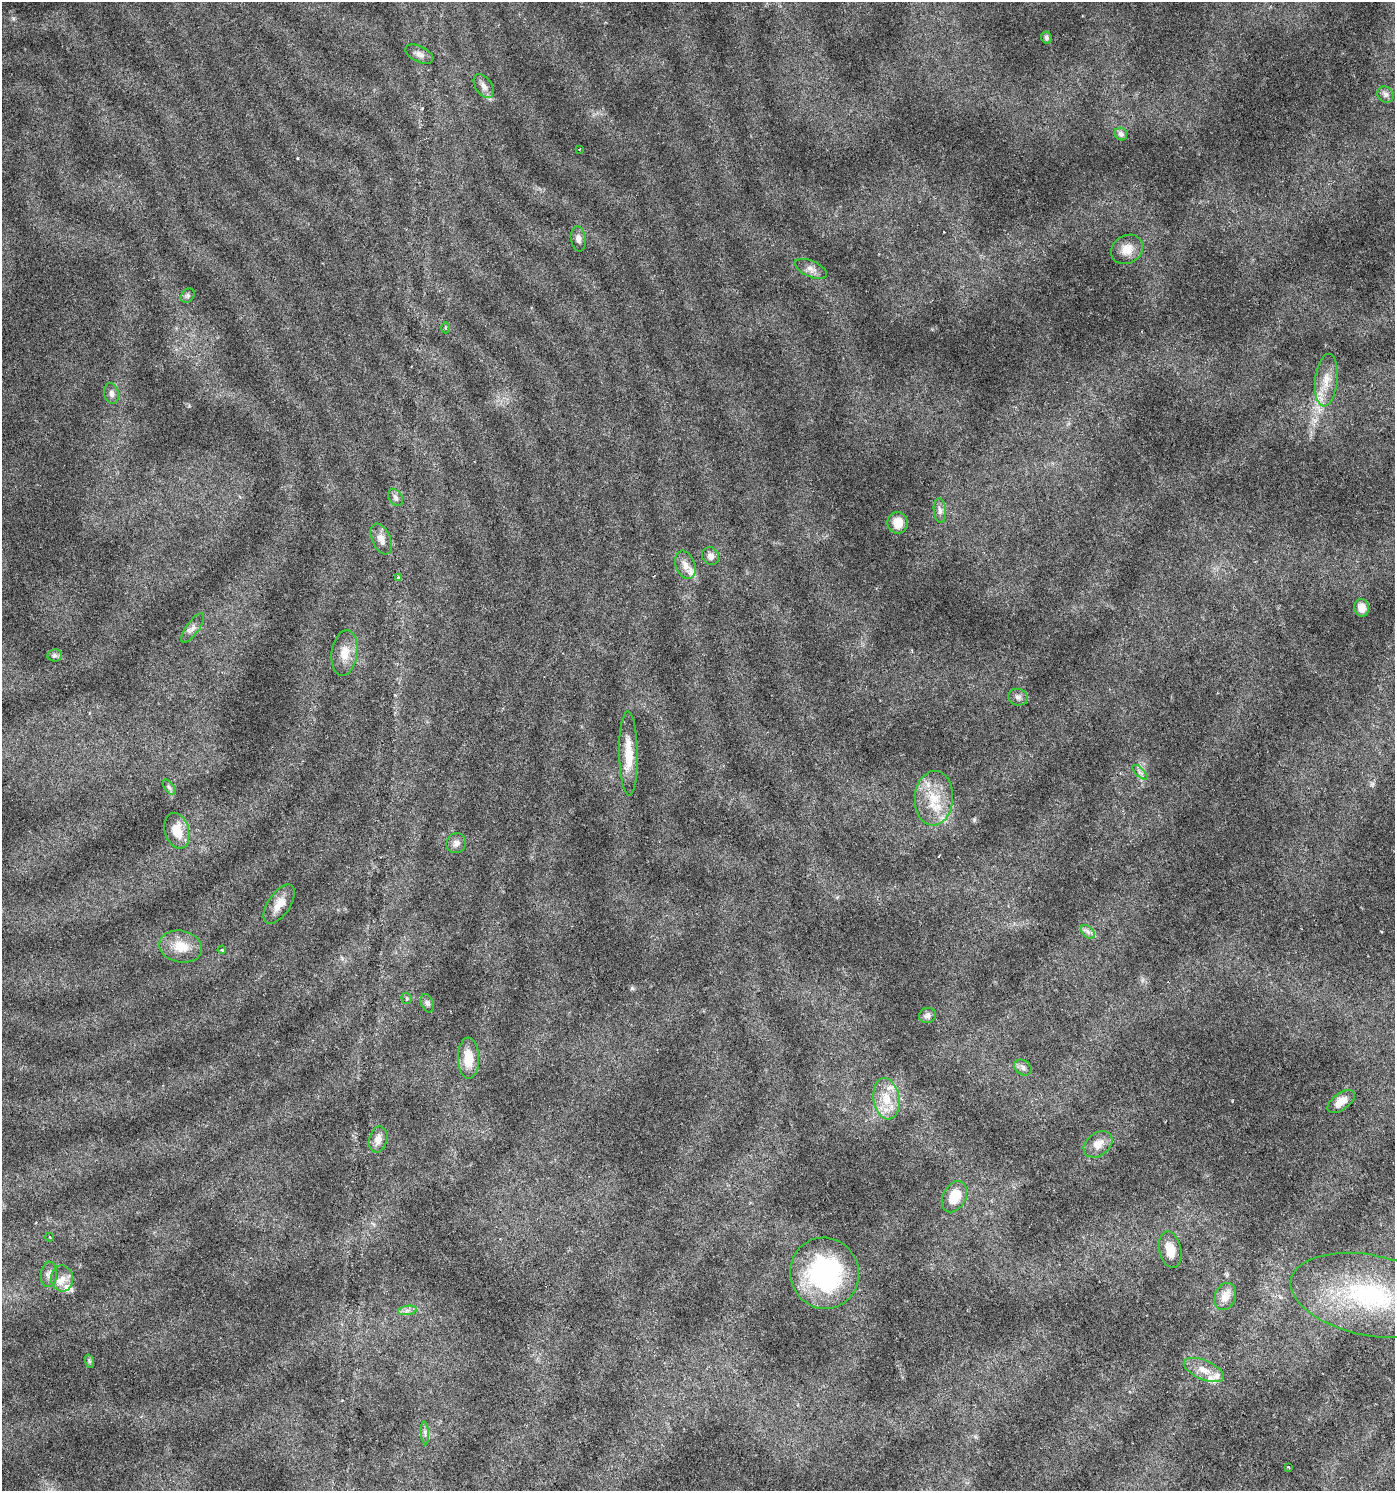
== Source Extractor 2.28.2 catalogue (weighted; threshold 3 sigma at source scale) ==
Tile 6 of 4 x 4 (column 2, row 2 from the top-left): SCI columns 1526-2918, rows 2982-4470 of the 5901 x 5965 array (HDU 1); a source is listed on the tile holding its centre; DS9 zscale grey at full resolution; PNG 1397 x 1493 px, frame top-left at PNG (2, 2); each listed source drawn as its Kron ellipse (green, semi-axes under 4 px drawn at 4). Nothing masked; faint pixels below the display range render black.
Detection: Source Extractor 2.28.2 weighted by HDU 2 'WHT'; one run over the whole footprint, this tile lists its part. Background 0.0228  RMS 0.0022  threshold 0.00888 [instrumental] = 3 sigma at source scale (4.09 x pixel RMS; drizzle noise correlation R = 1.36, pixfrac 0.8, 0.0396/0.0396 arcsec/px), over >= 5 px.
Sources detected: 61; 4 inside a brighter listed object's ellipse — not listed separately; the other 57 listed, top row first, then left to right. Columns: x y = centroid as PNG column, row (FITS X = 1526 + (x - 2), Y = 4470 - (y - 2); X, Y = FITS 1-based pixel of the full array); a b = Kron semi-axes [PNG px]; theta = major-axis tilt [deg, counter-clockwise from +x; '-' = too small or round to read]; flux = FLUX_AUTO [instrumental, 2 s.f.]
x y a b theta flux
1046 38 6 5 - 0.47
419 54 15 8 -26 1.1
484 86 13 8 -57 1.3
1385 94 8 7 - 0.72
1121 134 6 6 - 0.86
579 149 3 2 - 0.13
578 239 12 7 -82 0.98
1127 249 17 14 32 2.7
811 269 17 8 -24 1.3
188 296 8 6 45 0.51
445 328 5 3 - 0.22
1326 380 26 11 83 3.4
111 393 10 7 -76 0.86
396 497 9 6 -57 0.62
940 510 12 6 -85 0.91
898 523 11 10 - 3
381 539 16 9 -65 1.7
710 556 9 8 - 0.97
685 565 15 9 -69 1.7
398 577 4 3 - 0.25
1362 608 9 7 -78 1.9
193 628 17 6 54 1.1
345 653 23 13 82 3.1
55 655 7 6 - 0.54
1018 697 10 8 -15 0.84
628 754 42 9 -89 4.8
1140 772 9 3 -45 0.48
169 787 9 4 -54 0.45
934 798 27 19 86 6.7
177 831 18 12 -74 3.7
456 843 10 9 - 1.1
279 904 22 11 56 2.6
1088 932 8 5 -45 0.66
181 947 21 16 -12 4.3
222 950 4 3 - 0.2
407 998 6 5 - 0.38
427 1003 10 6 -68 0.59
927 1016 8 7 - 0.72
468 1058 20 10 -89 4
1023 1067 9 7 -36 0.79
886 1099 21 13 -81 4.5
1341 1101 16 8 36 2.5
378 1139 13 9 75 1.7
1098 1144 16 11 38 2.1
954 1197 16 11 62 4.8
50 1237 4 3 - 0.16
1170 1250 18 11 -77 3.2
825 1273 36 34 -69 30
49 1274 13 8 85 1
62 1279 13 11 -81 1.8
1370 1295 81 40 -11 33
1225 1296 14 10 68 2.4
407 1310 9 4 9 0.67
89 1361 7 4 -72 0.34
1204 1370 21 9 -23 2.8
425 1433 11 3 -85 0.49
1288 1467 2 2 - 0.16
Unlisted compact peaks at least as high as the median listed source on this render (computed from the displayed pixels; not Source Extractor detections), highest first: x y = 13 18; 632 988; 974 819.